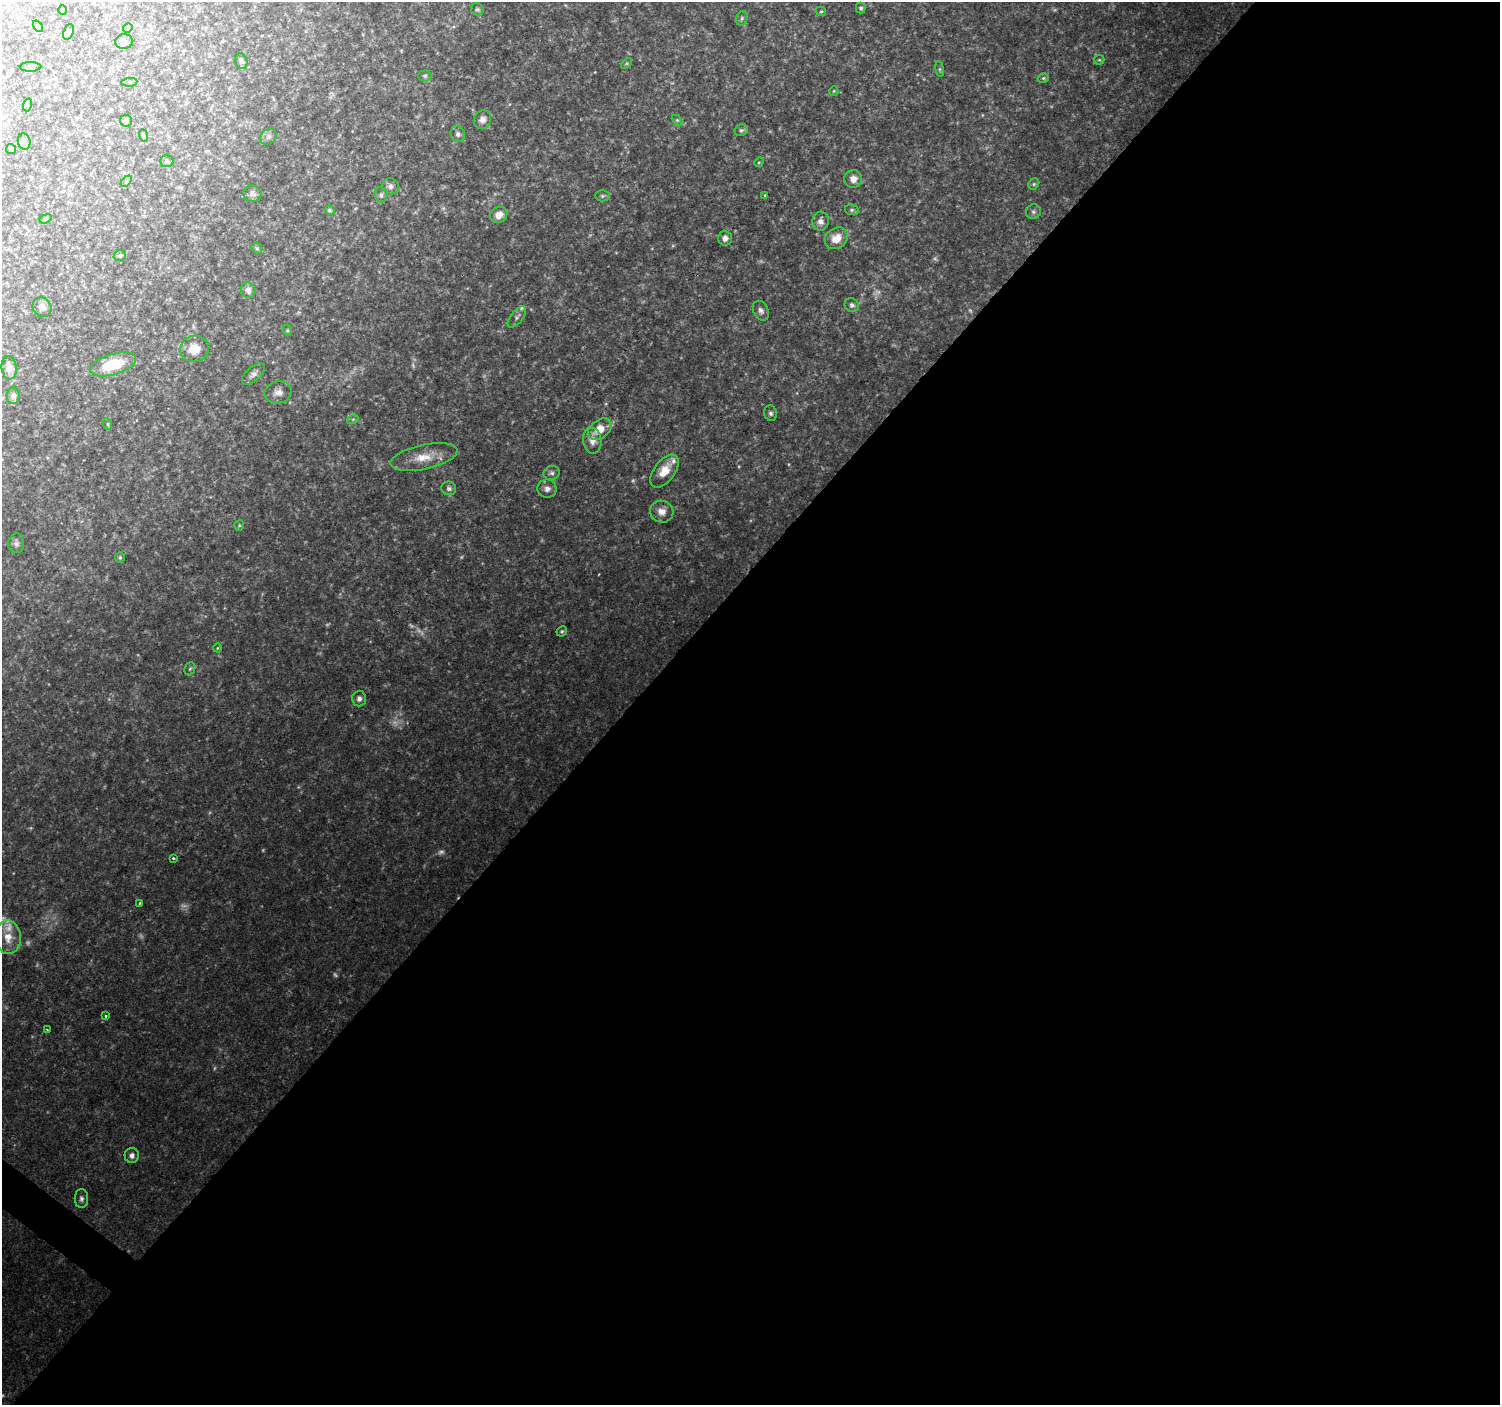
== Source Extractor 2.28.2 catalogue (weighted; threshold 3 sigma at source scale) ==
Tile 12 of 4 x 4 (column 4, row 3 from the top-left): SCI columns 4500-5997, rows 1642-3044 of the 5997 x 6023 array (HDU 1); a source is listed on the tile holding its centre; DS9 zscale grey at full resolution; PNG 1502 x 1407 px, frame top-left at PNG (2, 2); each listed source drawn as its Kron ellipse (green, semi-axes under 4 px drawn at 4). Shown black and unused: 58% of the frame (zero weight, under 2 of 3 exposures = <1% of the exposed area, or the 3 px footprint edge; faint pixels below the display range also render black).
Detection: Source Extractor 2.28.2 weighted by HDU 2 'WHT'; one run over the whole footprint, this tile lists its part. Background 0.111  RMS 0.0084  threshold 0.0379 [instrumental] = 3 sigma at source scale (4.5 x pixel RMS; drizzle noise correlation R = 1.50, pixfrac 1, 0.0396/0.0396 arcsec/px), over >= 5 px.
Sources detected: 110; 23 too faint to see at this stretch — neither listed nor drawn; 2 inside a brighter listed object's ellipse — not listed separately; the other 85 listed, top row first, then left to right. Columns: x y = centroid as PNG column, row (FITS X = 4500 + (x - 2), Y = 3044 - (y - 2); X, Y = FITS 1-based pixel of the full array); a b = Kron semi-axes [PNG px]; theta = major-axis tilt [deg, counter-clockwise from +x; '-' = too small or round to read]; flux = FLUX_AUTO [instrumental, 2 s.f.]
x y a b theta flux
861 8 5 4 - 1.5
477 9 7 6 - 1.7
63 10 5 3 - 0.82
821 11 5 4 - 0.97
742 18 7 5 75 1.9
38 26 6 4 -54 1.4
128 28 5 4 - 0.9
68 32 8 5 69 2.5
124 42 9 7 -1 2.7
1099 60 5 4 - 1.2
241 61 8 6 -70 2.4
626 63 6 4 45 1.1
30 67 11 5 1 1.8
940 69 8 4 -82 1.3
425 76 6 5 - 1.5
1043 78 6 4 19 1.2
129 82 8 3 5 1
834 91 5 4 - 0.99
27 105 6 4 72 1.1
482 120 9 8 - 5.5
677 120 6 4 -44 0.99
126 121 6 6 - 1.8
741 130 7 5 29 1.8
458 134 8 7 - 2.7
143 135 6 4 -70 1.1
268 137 9 7 46 3
24 141 8 6 -75 2.2
11 149 5 5 - 1.3
167 161 7 6 - 1.8
759 162 5 4 - 0.93
853 179 9 9 - 7.4
126 181 7 4 44 1.5
1034 184 6 5 - 1.4
391 186 8 7 - 3.5
252 194 9 8 - 3.4
381 195 7 6 - 2.4
764 195 3 3 - 3
602 196 7 5 0 1.6
330 210 5 4 - 1.4
852 210 7 5 -13 1.6
1033 212 8 7 - 2.5
499 215 9 7 32 7.5
45 219 6 4 20 1.1
821 221 9 8 - 5.3
725 238 7 7 - 4.6
836 238 12 10 34 12
257 248 6 5 - 1.2
120 256 6 5 - 1.4
248 290 8 7 - 3.5
852 305 7 6 - 2.6
42 307 10 9 - 5
761 311 10 7 -64 3.6
517 317 13 6 52 3.2
287 330 6 3 -72 0.99
194 349 14 13 - 14
113 364 24 10 16 32
9 368 12 7 -83 7.6
253 374 14 7 41 4.1
278 392 14 11 11 5.9
13 396 8 6 90 3.5
771 413 8 6 -73 2.3
353 419 6 4 19 1.1
108 424 6 4 -72 1
600 429 13 9 37 15
592 441 13 9 -82 6.6
424 457 34 12 13 19
664 471 19 10 53 14
551 473 8 7 - 2.4
449 488 7 6 - 2.6
547 489 9 9 - 4.4
662 512 12 10 -23 7.4
239 525 5 5 - 1.1
16 543 10 8 86 3.1
120 558 5 4 - 1.2
562 631 5 5 - 1.4
217 648 4 3 - 0.73
190 669 7 5 66 1.6
359 699 8 7 - 3.7
173 858 3 3 - 1.6
140 903 3 2 - 0.87
8 937 17 13 -87 13
106 1016 4 3 - 1.5
47 1029 4 2 - 0.84
132 1155 7 7 - 3.8
81 1199 9 6 -90 3.1